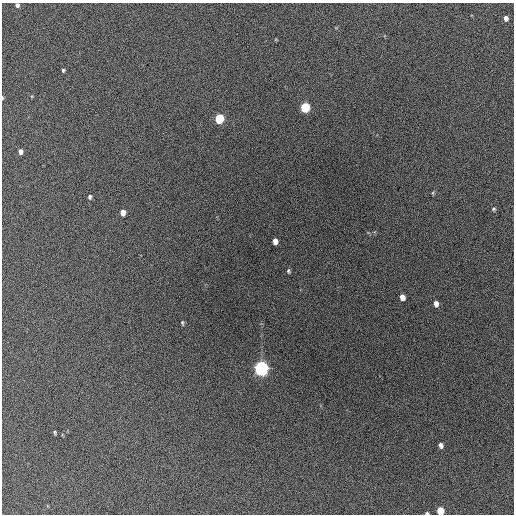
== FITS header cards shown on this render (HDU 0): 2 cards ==
NAXIS1  =                  512 / Axis length
NAXIS2  =                  512 / Axis length

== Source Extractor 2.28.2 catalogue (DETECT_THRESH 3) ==
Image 512 x 512 px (HDU 0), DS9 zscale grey, 1 PNG px = 1 image px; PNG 516 x 516 px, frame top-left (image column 1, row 512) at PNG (2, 3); no overlay
Background 1030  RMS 20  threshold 60.5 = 3 sigma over >= 5 px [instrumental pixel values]
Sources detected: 21; all 21 listed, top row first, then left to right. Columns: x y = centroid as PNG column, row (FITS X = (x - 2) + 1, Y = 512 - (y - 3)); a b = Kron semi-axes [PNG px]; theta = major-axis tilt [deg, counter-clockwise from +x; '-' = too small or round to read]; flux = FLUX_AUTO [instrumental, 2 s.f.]
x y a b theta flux
17 5 5 4 - 4600
506 18 5 5 - 5700
63 70 4 3 - 2100
2 98 5 3 - 1300
305 107 6 5 - 100000
219 119 6 5 - 87000
21 152 5 4 - 6100
433 193 6 4 -73 1500
90 197 5 4 - 3000
493 209 5 4 - 2000
123 213 5 4 - 11000
275 241 5 4 - 9700
288 271 5 4 - 2200
402 297 6 4 -69 10000
436 303 6 5 - 7100
182 323 6 4 -83 2100
261 368 7 6 - 580000
55 432 4 3 - 1800
440 445 5 4 - 5100
440 511 6 5 - 31000
427 513 4 3 - 2400
At the frame edge (FLAGS 8, measured only in part): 4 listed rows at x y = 17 5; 2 98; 440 511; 427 513